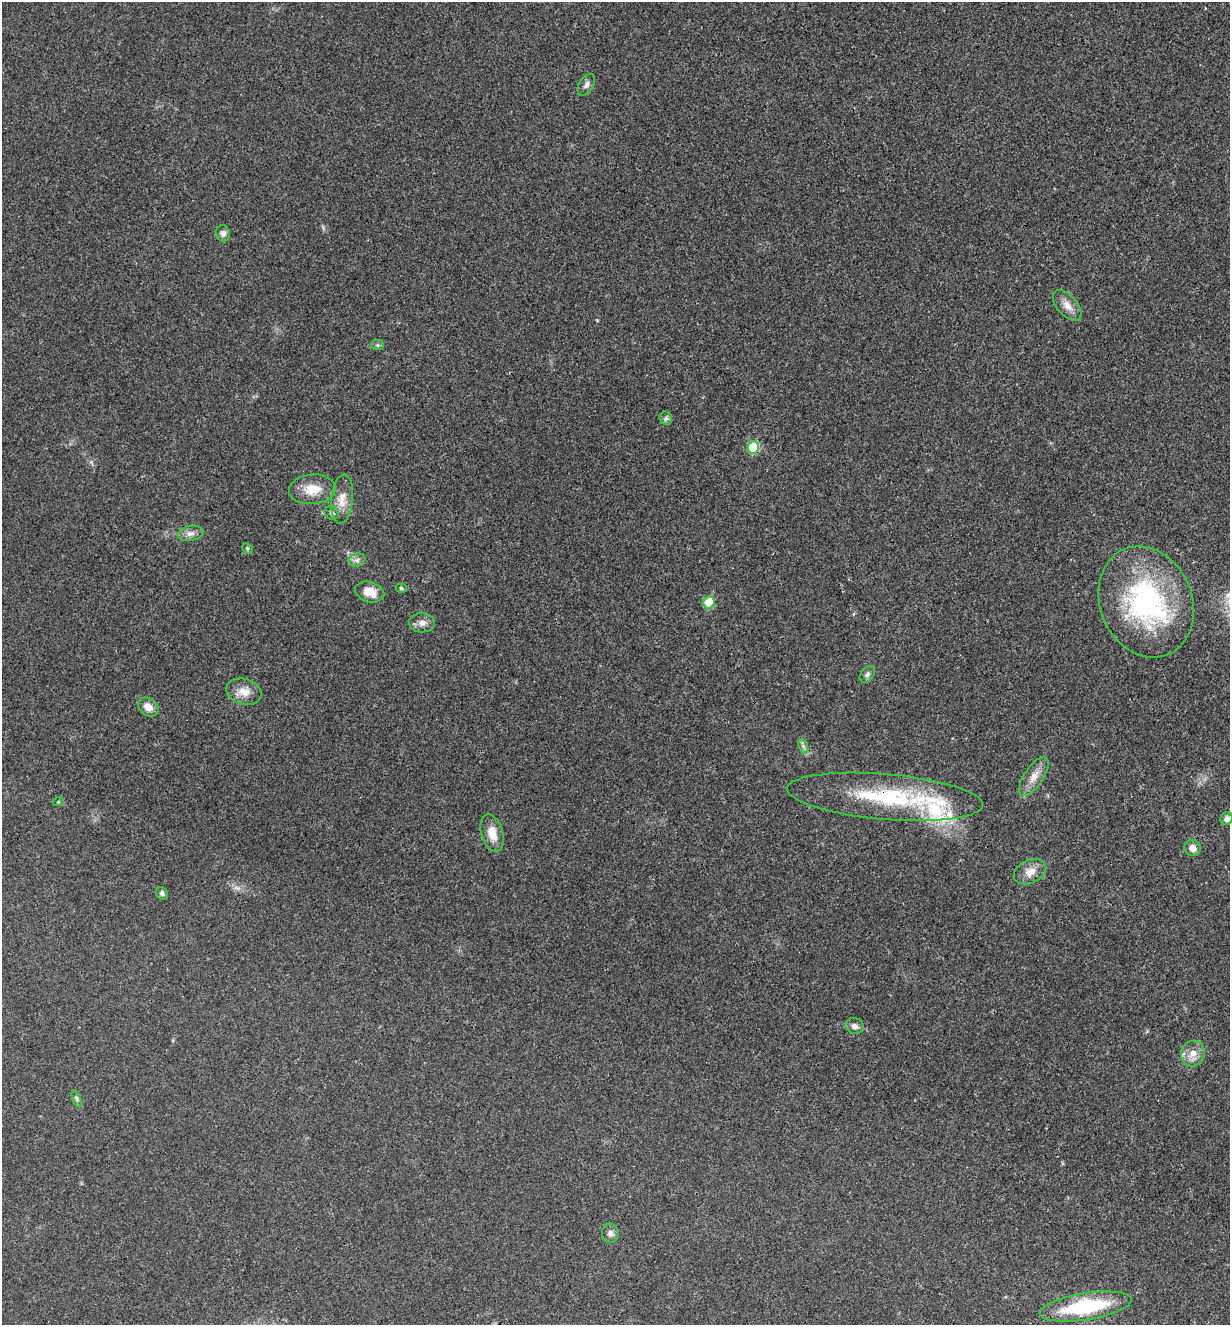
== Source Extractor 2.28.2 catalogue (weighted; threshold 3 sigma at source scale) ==
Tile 6 of 4 x 4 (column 2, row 2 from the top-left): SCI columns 1449-2676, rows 2747-4069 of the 5480 x 5490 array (HDU 1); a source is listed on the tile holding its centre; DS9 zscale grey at full resolution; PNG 1232 x 1327 px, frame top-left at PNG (2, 2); each listed source drawn as its Kron ellipse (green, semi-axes under 4 px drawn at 4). Shown black and unused: <1% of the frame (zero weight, under 3 of 4 exposures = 8% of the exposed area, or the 3 px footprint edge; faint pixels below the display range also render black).
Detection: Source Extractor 2.28.2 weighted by HDU 2 'WHT'; one run over the whole footprint, this tile lists its part. Background 0.022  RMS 0.0035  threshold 0.0156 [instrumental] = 3 sigma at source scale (4.5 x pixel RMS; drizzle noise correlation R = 1.50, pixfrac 1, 0.05/0.05 arcsec/px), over >= 5 px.
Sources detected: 38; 4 inside a brighter listed object's ellipse — not listed separately; the other 34 listed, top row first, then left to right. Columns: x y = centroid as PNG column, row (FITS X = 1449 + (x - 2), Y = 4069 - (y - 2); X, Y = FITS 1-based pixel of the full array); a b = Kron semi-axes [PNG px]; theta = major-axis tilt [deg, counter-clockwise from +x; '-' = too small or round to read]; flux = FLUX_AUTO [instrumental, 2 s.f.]
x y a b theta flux
586 85 12 7 58 1.3
223 233 8 7 - 1.2
1067 306 18 10 -49 3.2
378 345 6 5 - 0.56
666 418 7 6 - 0.81
753 447 6 5 - 16
312 489 23 15 5 6.6
342 499 24 11 84 4.6
332 513 7 6 - 0.96
190 533 13 7 12 1.8
247 548 6 4 -47 0.46
357 560 8 6 15 1.2
401 588 6 4 -17 0.54
370 592 15 10 -15 4.8
709 602 6 5 - 10
1146 602 57 46 -68 56
422 623 13 9 1 2.1
867 674 9 6 50 0.95
244 692 18 13 -14 4
148 707 11 8 -38 3
803 746 7 4 -72 0.82
1034 776 22 9 57 3.9
885 797 98 22 -5 36
58 802 5 3 - 0.34
1227 819 6 6 - 1.7
492 833 19 11 -74 4.7
1193 848 8 8 - 2.6
1030 872 17 11 26 3.7
162 893 6 6 - 1
855 1026 9 8 - 1.7
1193 1053 13 11 65 3.3
77 1099 8 3 -71 0.65
610 1233 9 8 - 1.5
1086 1306 46 13 9 28
Overlapping masked pixels (flux is a lower limit): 1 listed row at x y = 885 797